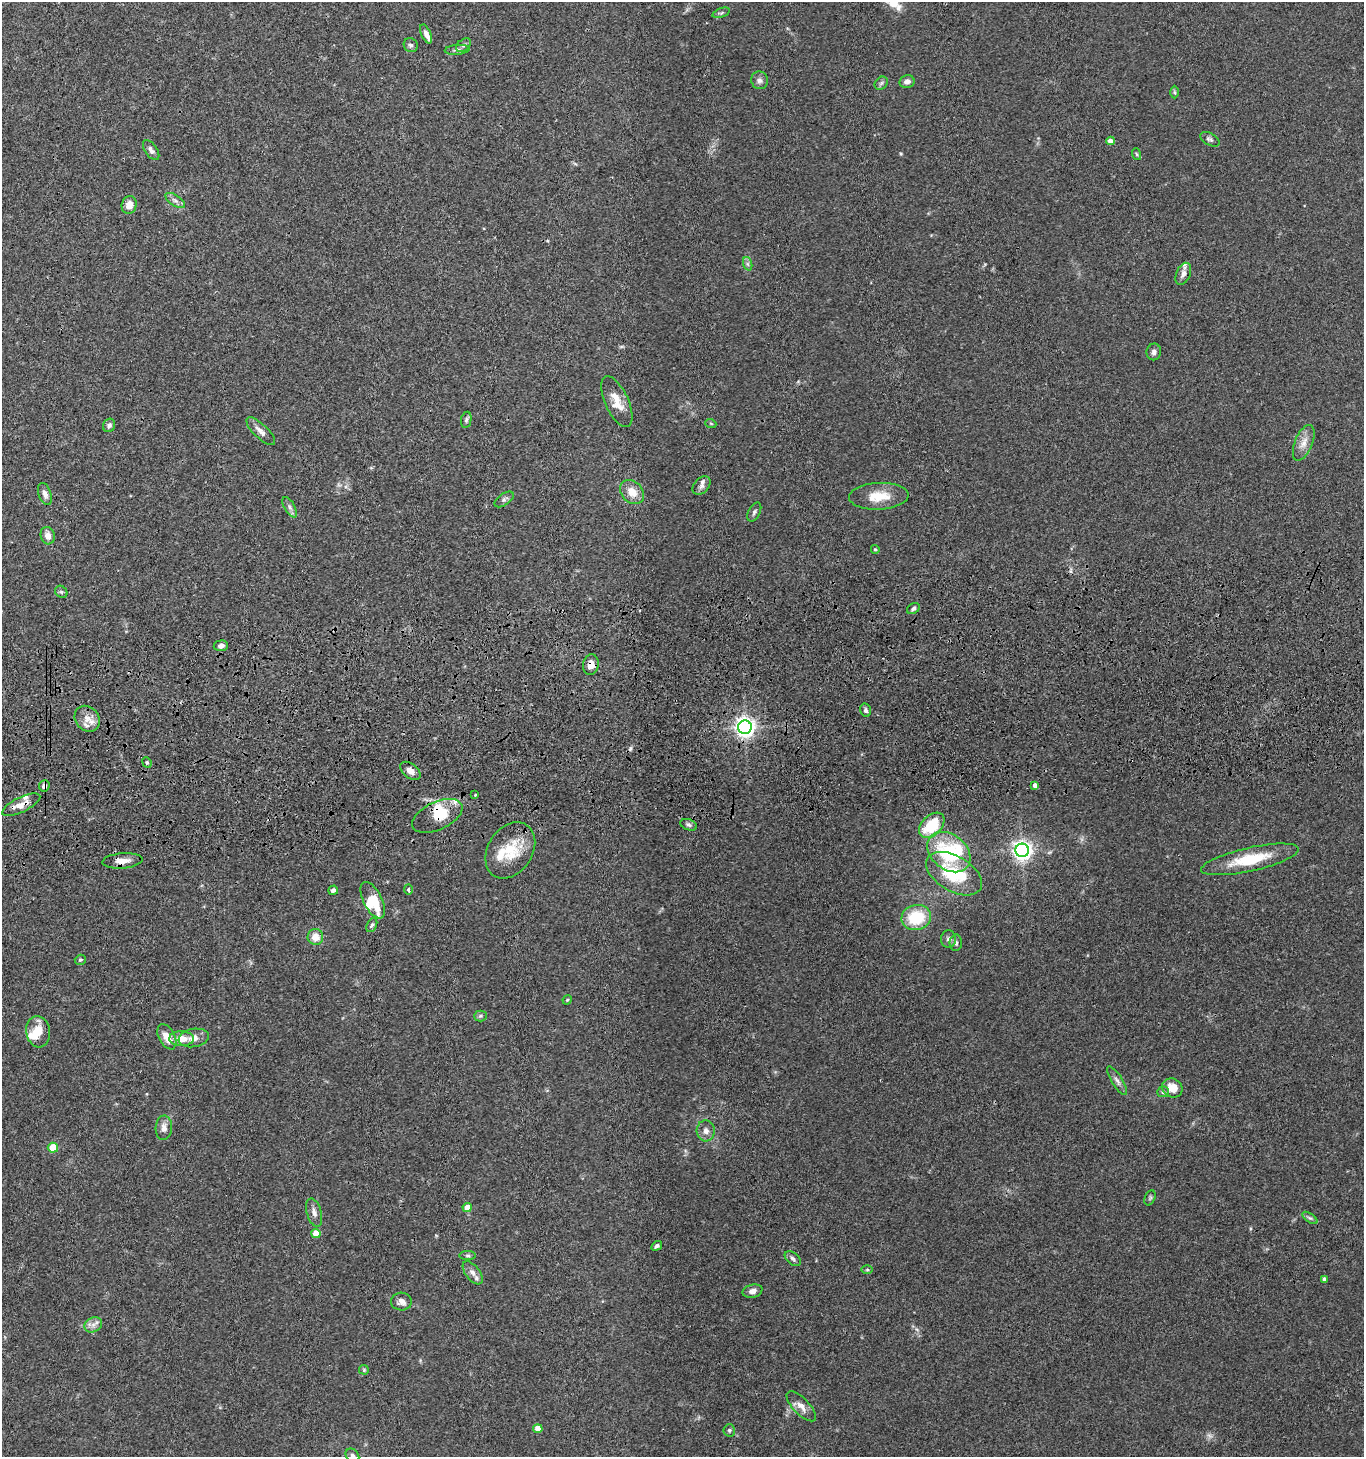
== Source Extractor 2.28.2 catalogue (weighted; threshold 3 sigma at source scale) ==
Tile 5 of 3 x 3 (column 2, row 2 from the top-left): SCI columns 1561-2922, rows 1573-3027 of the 4423 x 4599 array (HDU 1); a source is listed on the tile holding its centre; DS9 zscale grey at full resolution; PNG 1366 x 1459 px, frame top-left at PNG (2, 2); each listed source drawn as its Kron ellipse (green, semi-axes under 4 px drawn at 4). Shown black and unused: <1% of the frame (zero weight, under 3 of 4 exposures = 6% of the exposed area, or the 3 px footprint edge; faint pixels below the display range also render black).
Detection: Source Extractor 2.28.2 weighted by HDU 2 'WHT'; one run over the whole footprint, this tile lists its part. Background 0.0849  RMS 0.0062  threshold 0.0277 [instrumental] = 3 sigma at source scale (4.5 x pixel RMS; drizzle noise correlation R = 1.50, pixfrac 1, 0.05/0.05 arcsec/px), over >= 5 px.
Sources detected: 108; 1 too faint to see at this stretch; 2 inside a brighter object's white glare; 1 cosmic-ray / hot-pixel residue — neither listed nor drawn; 9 inside a brighter listed object's ellipse — not listed separately; the other 95 listed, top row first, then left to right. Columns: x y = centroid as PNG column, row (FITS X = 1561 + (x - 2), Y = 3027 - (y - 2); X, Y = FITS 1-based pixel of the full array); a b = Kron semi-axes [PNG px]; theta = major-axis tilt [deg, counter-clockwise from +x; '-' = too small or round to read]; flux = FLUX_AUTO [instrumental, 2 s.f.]
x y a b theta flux
721 13 9 4 18 1.2
426 34 10 5 -66 2.9
411 45 7 6 - 1.5
463 45 8 5 40 1.7
457 50 12 5 5 1.7
760 80 9 8 - 2.3
907 81 7 6 - 2.6
881 83 7 5 45 1.3
1174 92 6 4 -89 0.86
1210 139 10 6 -29 1.7
1110 141 4 4 - 4.2
151 150 11 6 -54 2.4
1136 154 6 3 -70 0.83
175 200 11 5 -34 2
129 205 9 7 78 5.3
748 264 7 4 -71 1.3
1183 274 11 7 66 3
1154 352 8 7 - 2.1
617 402 27 11 -65 11
466 420 8 5 80 1.4
711 424 6 3 -20 0.67
109 425 7 6 - 1.8
261 431 19 7 -44 3.7
1304 443 19 9 68 6
702 486 10 7 47 2.4
632 492 13 10 -46 8.1
45 494 11 6 -70 2.8
879 496 30 13 3 14
504 499 11 5 35 1.8
290 507 11 5 -61 2.1
754 512 10 5 62 1.6
48 536 9 7 -75 4.1
875 549 4 4 - 0.92
61 592 7 5 -43 1.1
913 609 7 5 34 1.5
221 646 7 5 5 2.4
591 665 10 8 79 4.2
866 710 7 5 -74 1.7
87 719 14 11 -47 6.4
745 727 7 6 - 360
147 762 5 4 - 0.95
410 771 12 7 -38 3.8
1035 785 4 4 - 2.2
44 786 6 5 - 2.4
475 795 3 2 - 0.72
21 805 21 7 26 6
437 816 27 14 25 16
689 825 9 5 -19 1.5
932 825 15 9 45 25
510 850 30 22 57 22
1022 850 7 6 - 320
949 852 24 17 -39 42
1250 859 50 12 13 25
122 861 20 7 4 5.9
954 874 31 17 -30 34
409 889 5 3 - 2.2
333 890 5 4 - 2
373 900 20 9 -63 18
916 917 15 12 14 25
372 925 7 5 64 1.2
315 937 8 8 - 6.6
948 939 8 7 - 2.1
956 943 8 6 88 1.7
80 960 5 5 - 0.97
567 1000 5 3 - 0.57
480 1016 6 5 - 1.2
38 1032 16 12 -82 9.2
167 1037 13 8 -63 7.3
194 1038 15 9 10 5
181 1039 12 7 -2 7.3
1117 1081 16 5 -58 2.6
1172 1088 10 9 - 7.5
1163 1092 6 5 - 1.3
164 1128 12 8 87 3.8
706 1131 10 9 - 3.4
53 1148 5 5 - 15
1150 1198 8 5 66 1.1
467 1207 4 4 - 8.1
314 1213 15 7 -75 3.3
1310 1218 9 4 -35 1.3
316 1233 4 4 - 8.2
657 1246 6 4 34 1.3
468 1255 8 4 -1 1.2
793 1259 9 5 -40 1.7
867 1270 6 4 0 0.72
473 1273 14 7 -52 3.2
1324 1279 4 3 - 1.5
752 1291 10 6 14 3.1
401 1302 10 9 - 3.4
93 1325 9 7 27 3.1
364 1370 5 4 - 0.74
801 1406 19 8 -46 5.1
538 1429 4 4 - 7.4
729 1430 6 5 - 1.3
352 1455 7 6 - 2
Overlapping masked pixels (flux is a lower limit): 6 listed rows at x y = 591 665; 745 727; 44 786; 21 805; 437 816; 122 861
Isophote crosses this tile's border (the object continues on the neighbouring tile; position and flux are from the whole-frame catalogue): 1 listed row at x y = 352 1455